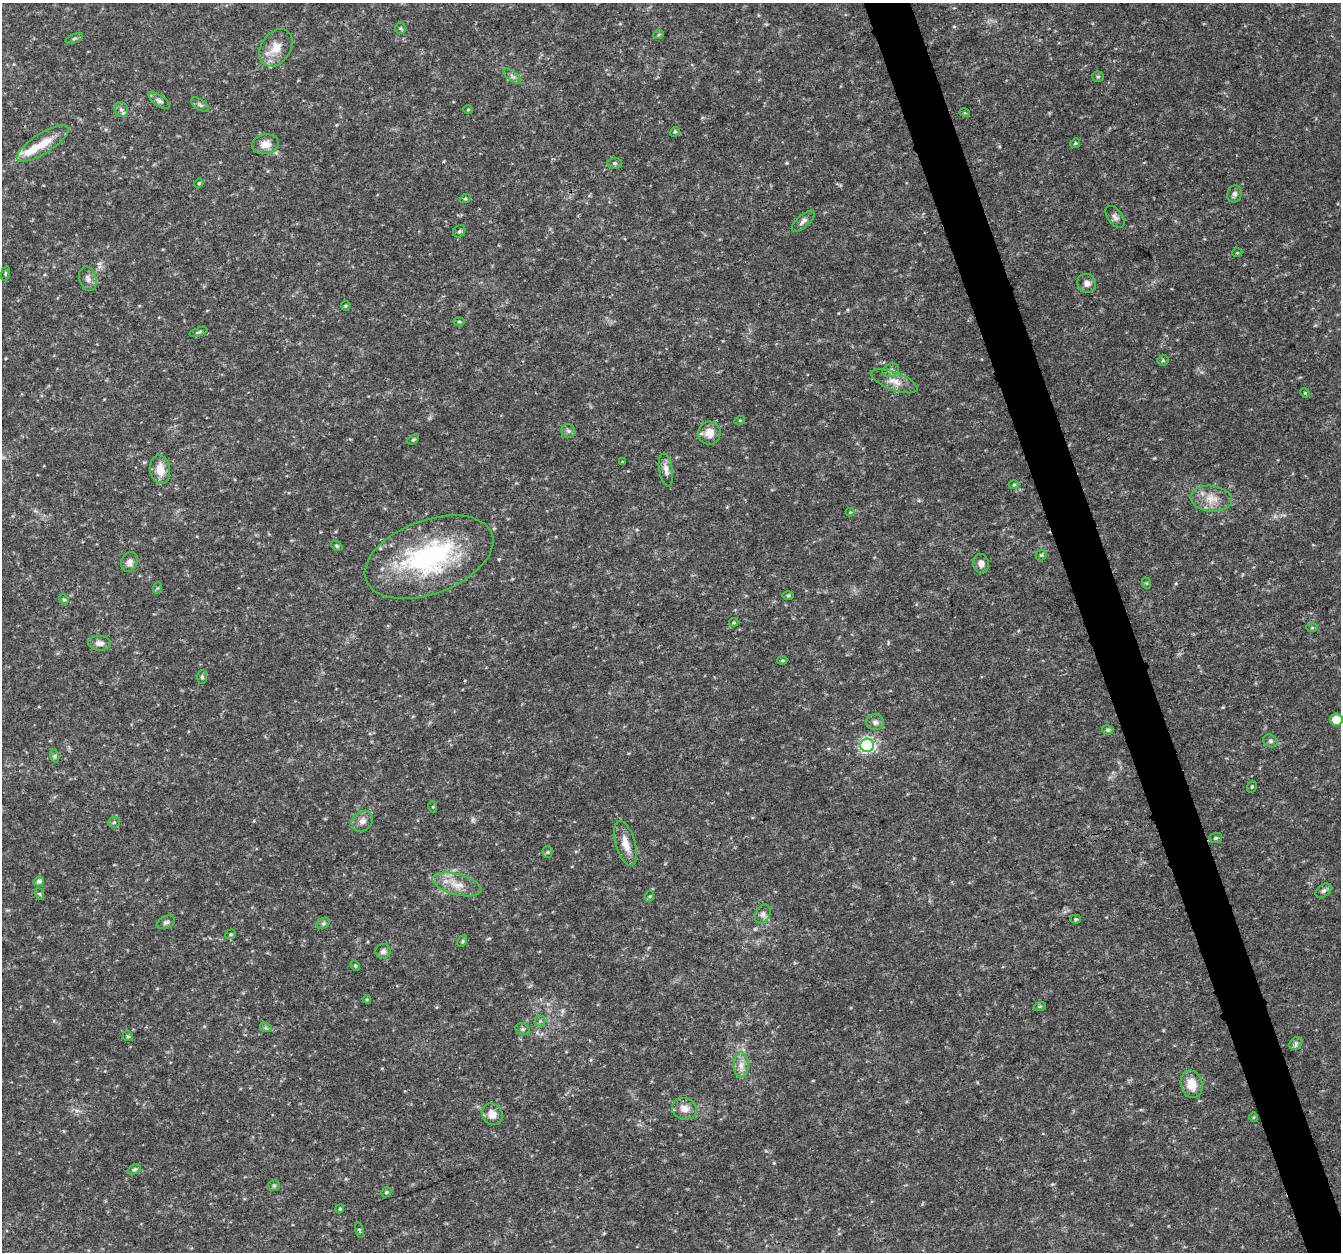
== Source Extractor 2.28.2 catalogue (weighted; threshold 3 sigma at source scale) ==
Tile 6 of 4 x 4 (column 2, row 2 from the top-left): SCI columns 1344-2682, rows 2617-3866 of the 5362 x 5182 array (HDU 1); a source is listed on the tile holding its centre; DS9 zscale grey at full resolution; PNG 1343 x 1254 px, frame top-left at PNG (2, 3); each listed source drawn as its Kron ellipse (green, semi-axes under 4 px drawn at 4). Shown black and unused: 3% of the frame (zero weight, under 3 of 4 exposures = <1% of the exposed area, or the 3 px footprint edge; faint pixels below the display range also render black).
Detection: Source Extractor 2.28.2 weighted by HDU 2 'WHT'; one run over the whole footprint, this tile lists its part. Background 0.0306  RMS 0.0034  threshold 0.0155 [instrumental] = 3 sigma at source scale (4.5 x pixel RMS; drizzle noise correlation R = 1.50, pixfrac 1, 0.0396/0.0396 arcsec/px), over >= 5 px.
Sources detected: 102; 1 too faint to see at this stretch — neither listed nor drawn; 1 inside a brighter listed object's ellipse — not listed separately; the other 100 listed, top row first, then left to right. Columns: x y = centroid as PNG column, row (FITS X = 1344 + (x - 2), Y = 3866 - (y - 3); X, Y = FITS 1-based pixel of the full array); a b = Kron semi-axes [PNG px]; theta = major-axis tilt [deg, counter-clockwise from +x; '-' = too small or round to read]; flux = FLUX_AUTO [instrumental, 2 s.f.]
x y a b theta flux
400 28 6 5 - 0.52
659 34 5 3 - 0.39
74 38 9 3 22 0.58
276 48 20 14 55 5.9
512 76 10 5 -38 1
1098 77 5 5 - 0.49
159 101 12 5 -34 1.2
200 105 10 5 -34 0.86
121 109 8 6 -64 1.1
468 109 5 3 - 0.32
965 113 5 3 - 0.36
675 132 5 4 - 0.5
43 143 30 10 33 7.3
1075 143 5 4 - 0.44
265 144 13 10 12 3.3
614 163 7 5 0 0.73
199 183 5 4 - 0.4
1235 194 8 7 - 1.1
465 199 6 3 19 0.39
1115 217 12 7 -53 1.3
803 221 14 6 42 1.4
459 231 7 5 42 0.69
1237 253 5 3 - 0.32
5 273 7 3 81 0.44
88 279 12 8 -75 1.8
1087 283 10 9 - 1.9
345 306 5 4 - 0.43
459 321 5 3 - 0.44
198 332 9 3 18 0.55
1163 360 5 5 - 0.49
891 370 8 6 22 1.2
894 381 24 9 -20 3.8
1305 393 5 4 - 0.33
740 420 5 3 - 0.32
568 431 7 7 - 1
709 433 11 11 - 3.7
413 440 6 4 28 0.47
622 462 4 4 - 0.31
160 470 14 10 -82 4.9
666 470 16 6 -80 2
1014 484 5 3 - 0.38
1211 499 21 13 -5 5.5
850 512 4 4 - 0.32
337 546 6 4 -37 0.46
1041 555 5 5 - 0.52
429 557 67 37 21 54
129 562 10 8 63 1.8
981 564 9 8 - 2.2
1146 583 6 4 -71 0.37
157 588 6 4 70 0.41
788 596 6 4 1 0.41
64 599 5 4 - 0.5
734 622 4 4 - 0.38
1312 628 5 4 - 0.37
99 643 11 7 -2 1.9
782 660 5 3 - 0.43
202 677 7 5 -90 0.6
1336 720 6 6 - 5.1
875 722 9 8 - 1.4
1108 730 5 4 - 0.6
1270 741 7 6 - 0.77
867 745 7 6 - 68
55 756 7 4 -72 0.63
1252 787 6 4 68 0.46
433 807 5 3 - 0.35
362 821 12 9 42 2.1
114 822 6 5 - 0.63
1216 838 6 5 - 0.62
625 843 23 10 -73 4.3
547 852 5 5 - 0.54
39 881 5 4 - 1.3
457 884 25 10 -15 5.5
1324 891 9 6 38 0.89
40 894 6 4 -71 0.51
650 896 6 4 70 0.44
763 914 10 7 63 1.3
1075 919 5 4 - 0.4
166 922 9 6 24 0.93
323 923 7 5 33 0.62
230 934 5 5 - 0.46
462 941 6 4 62 0.52
383 951 7 7 - 1.3
355 965 5 4 - 0.49
367 999 4 4 - 0.37
1040 1006 6 4 19 0.51
540 1021 5 5 - 0.59
266 1028 6 4 -18 0.57
523 1029 7 5 -20 0.71
128 1036 5 4 - 0.53
1296 1043 7 5 45 0.93
741 1065 12 7 -90 2.4
1192 1084 14 10 -75 5.7
684 1109 13 10 -18 3.2
492 1114 11 10 - 3.2
1253 1117 5 3 - 0.33
134 1169 7 4 22 0.68
274 1185 6 5 - 0.51
386 1192 5 4 - 0.56
340 1209 5 3 - 0.45
359 1230 8 4 -76 0.46
Isophote crosses this tile's border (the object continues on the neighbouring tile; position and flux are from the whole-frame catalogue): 1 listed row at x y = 1336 720